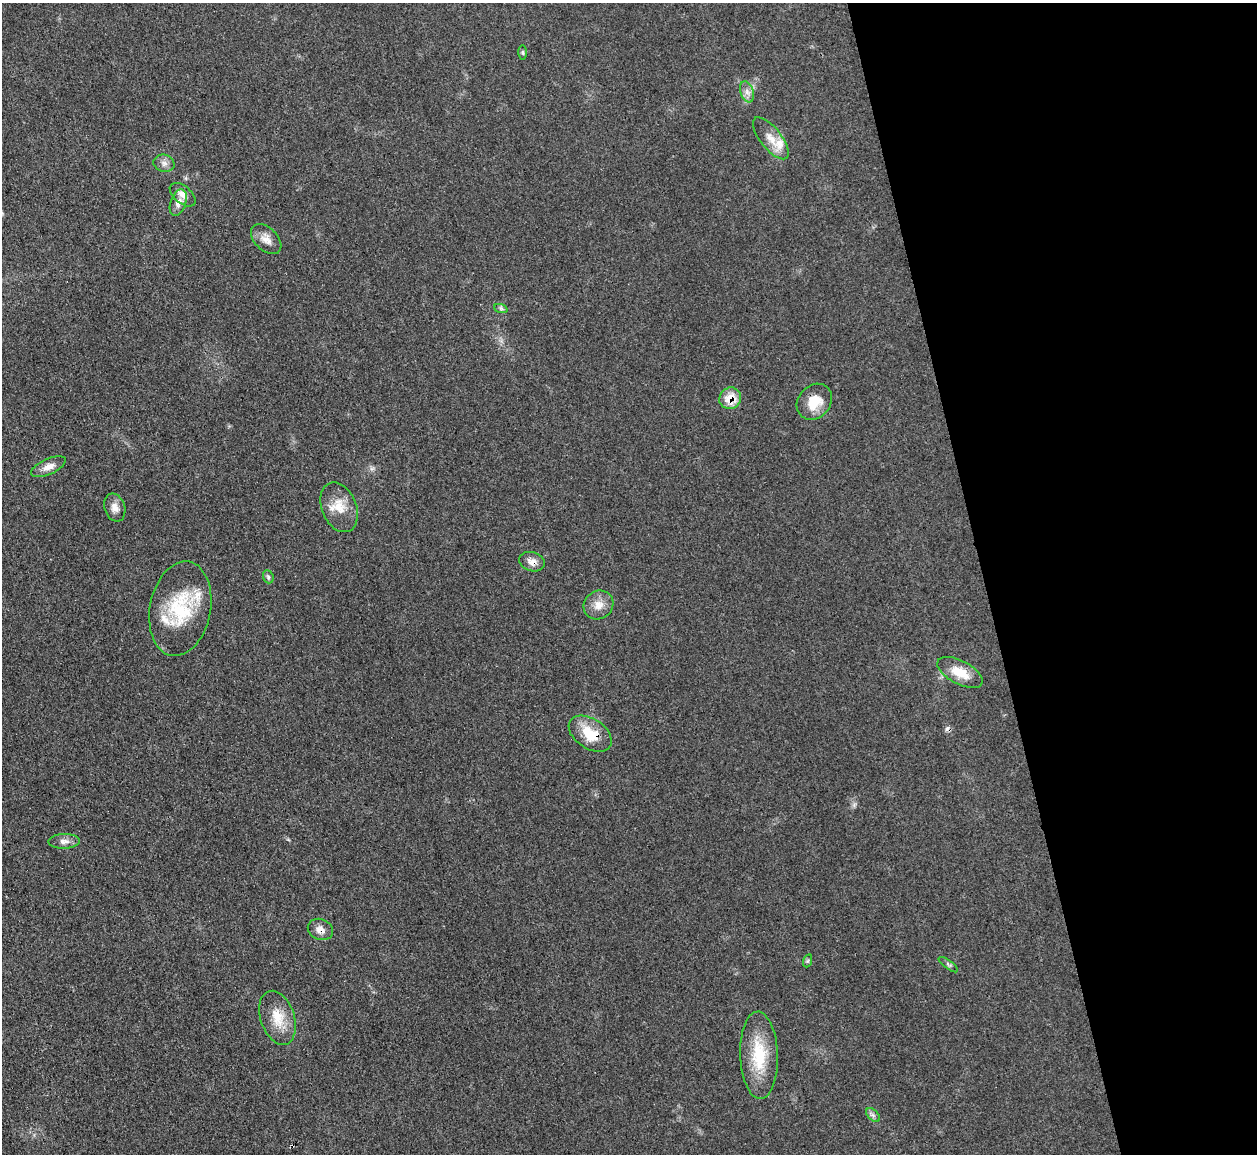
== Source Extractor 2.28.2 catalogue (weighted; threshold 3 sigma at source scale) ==
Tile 12 of 4 x 4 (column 4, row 3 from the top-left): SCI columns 3769-5023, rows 1405-2556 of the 5025 x 4997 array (HDU 1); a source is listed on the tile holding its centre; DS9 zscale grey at full resolution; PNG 1259 x 1156 px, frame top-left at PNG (2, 3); each listed source drawn as its Kron ellipse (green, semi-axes under 4 px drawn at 4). Shown black and unused: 22% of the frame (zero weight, under 3 of 4 exposures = <1% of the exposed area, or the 3 px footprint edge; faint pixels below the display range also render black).
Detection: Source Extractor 2.28.2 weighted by HDU 2 'WHT'; one run over the whole footprint, this tile lists its part. Background 0.0431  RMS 0.0056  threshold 0.0251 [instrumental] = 3 sigma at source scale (4.5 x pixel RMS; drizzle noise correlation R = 1.50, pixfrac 1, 0.05/0.05 arcsec/px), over >= 5 px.
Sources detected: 29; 1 cosmic-ray / hot-pixel residue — neither listed nor drawn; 2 inside a brighter listed object's ellipse — not listed separately; the other 26 listed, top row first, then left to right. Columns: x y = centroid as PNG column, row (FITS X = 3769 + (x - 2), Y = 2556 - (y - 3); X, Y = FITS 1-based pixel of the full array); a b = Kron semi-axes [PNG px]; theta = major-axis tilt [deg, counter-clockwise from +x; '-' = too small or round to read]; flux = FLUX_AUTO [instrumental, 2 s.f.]
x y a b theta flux
523 53 7 3 -89 0.75
747 92 11 6 -70 2.8
771 138 25 10 -51 7.5
164 163 10 8 -16 2.8
183 195 15 8 -40 4.2
178 202 14 7 70 4
266 239 18 11 -44 5.3
501 309 7 4 -19 1.1
730 398 11 10 - 9.7
814 402 19 16 48 11
48 467 19 7 24 5
339 507 26 17 -67 11
115 508 14 10 -71 4.4
532 562 13 9 -16 3.8
268 577 7 5 -69 1.1
598 605 15 14 - 6.4
180 609 48 30 79 39
960 672 25 11 -27 12
590 734 24 15 -33 15
64 841 15 7 2 3.2
320 929 13 10 -23 4.1
807 961 6 4 70 0.78
948 965 11 3 -36 1.1
277 1018 28 17 -71 13
759 1055 43 19 -88 25
873 1115 8 5 -45 1.5
Overlapping masked pixels (flux is a lower limit): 5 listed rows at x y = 730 398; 814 402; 532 562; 590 734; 320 929